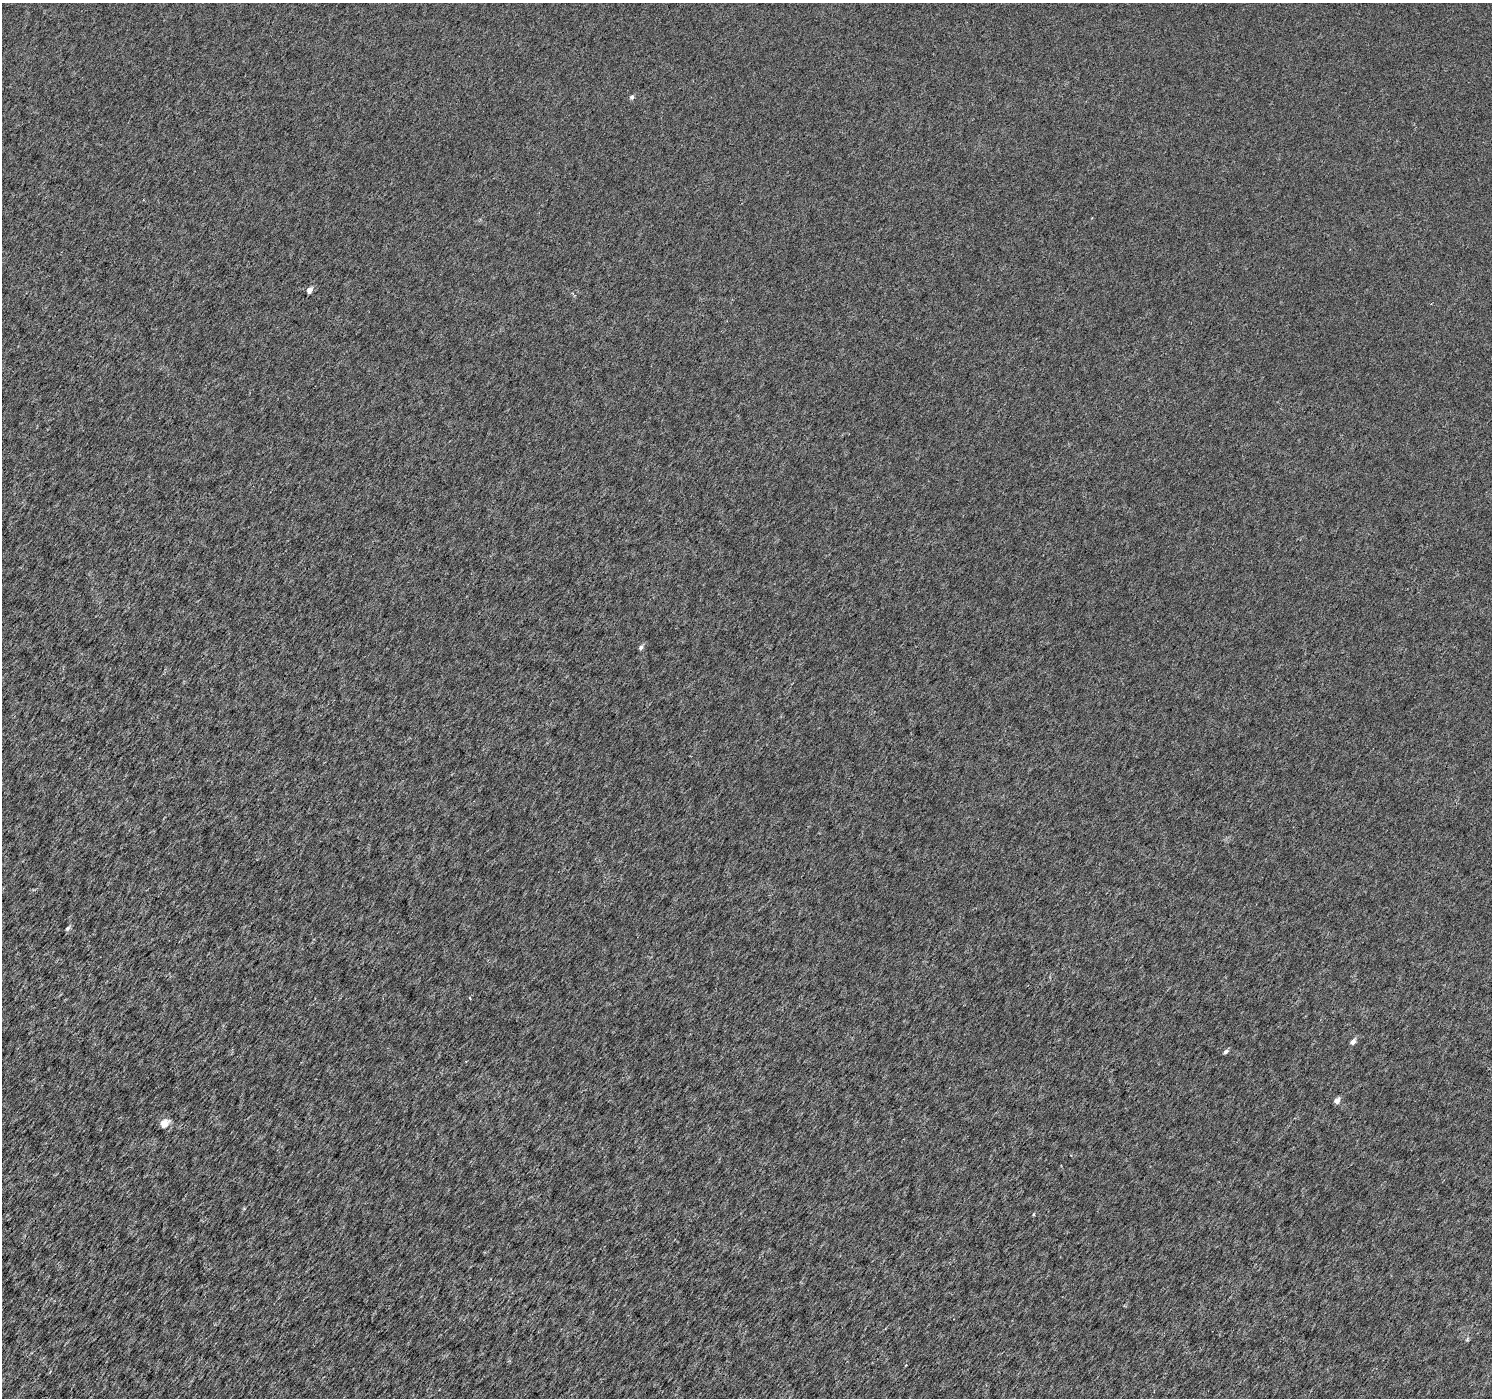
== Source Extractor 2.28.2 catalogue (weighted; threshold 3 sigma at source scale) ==
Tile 7 of 4 x 4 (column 3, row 2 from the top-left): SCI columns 2989-4478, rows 3039-4434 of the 5969 x 6009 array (HDU 1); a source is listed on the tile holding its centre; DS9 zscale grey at full resolution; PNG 1494 x 1400 px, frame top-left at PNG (2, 3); no overlay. Nothing masked; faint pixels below the display range render black.
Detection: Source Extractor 2.28.2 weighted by HDU 2 'WHT'; one run over the whole footprint, this tile lists its part. Background 2.44e-04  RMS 0.0019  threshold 0.00763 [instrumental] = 3 sigma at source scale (4.09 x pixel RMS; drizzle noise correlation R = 1.36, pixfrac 0.8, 0.0396/0.0396 arcsec/px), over >= 5 px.
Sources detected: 10; all 10 listed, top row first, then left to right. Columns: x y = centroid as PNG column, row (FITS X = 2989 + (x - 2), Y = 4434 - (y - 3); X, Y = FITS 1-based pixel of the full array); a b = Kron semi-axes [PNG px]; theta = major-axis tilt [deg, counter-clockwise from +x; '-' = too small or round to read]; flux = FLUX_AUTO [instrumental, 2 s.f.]
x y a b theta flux
632 97 5 4 - 0.44
309 290 5 4 - 1.1
641 647 5 5 - 0.44
67 928 5 4 - 0.4
470 998 4 2 - 0.12
1353 1042 5 4 - 0.95
1226 1051 6 4 34 0.41
1337 1101 5 4 - 1.1
164 1124 6 5 - 2.9
1034 1214 4 3 - 0.14